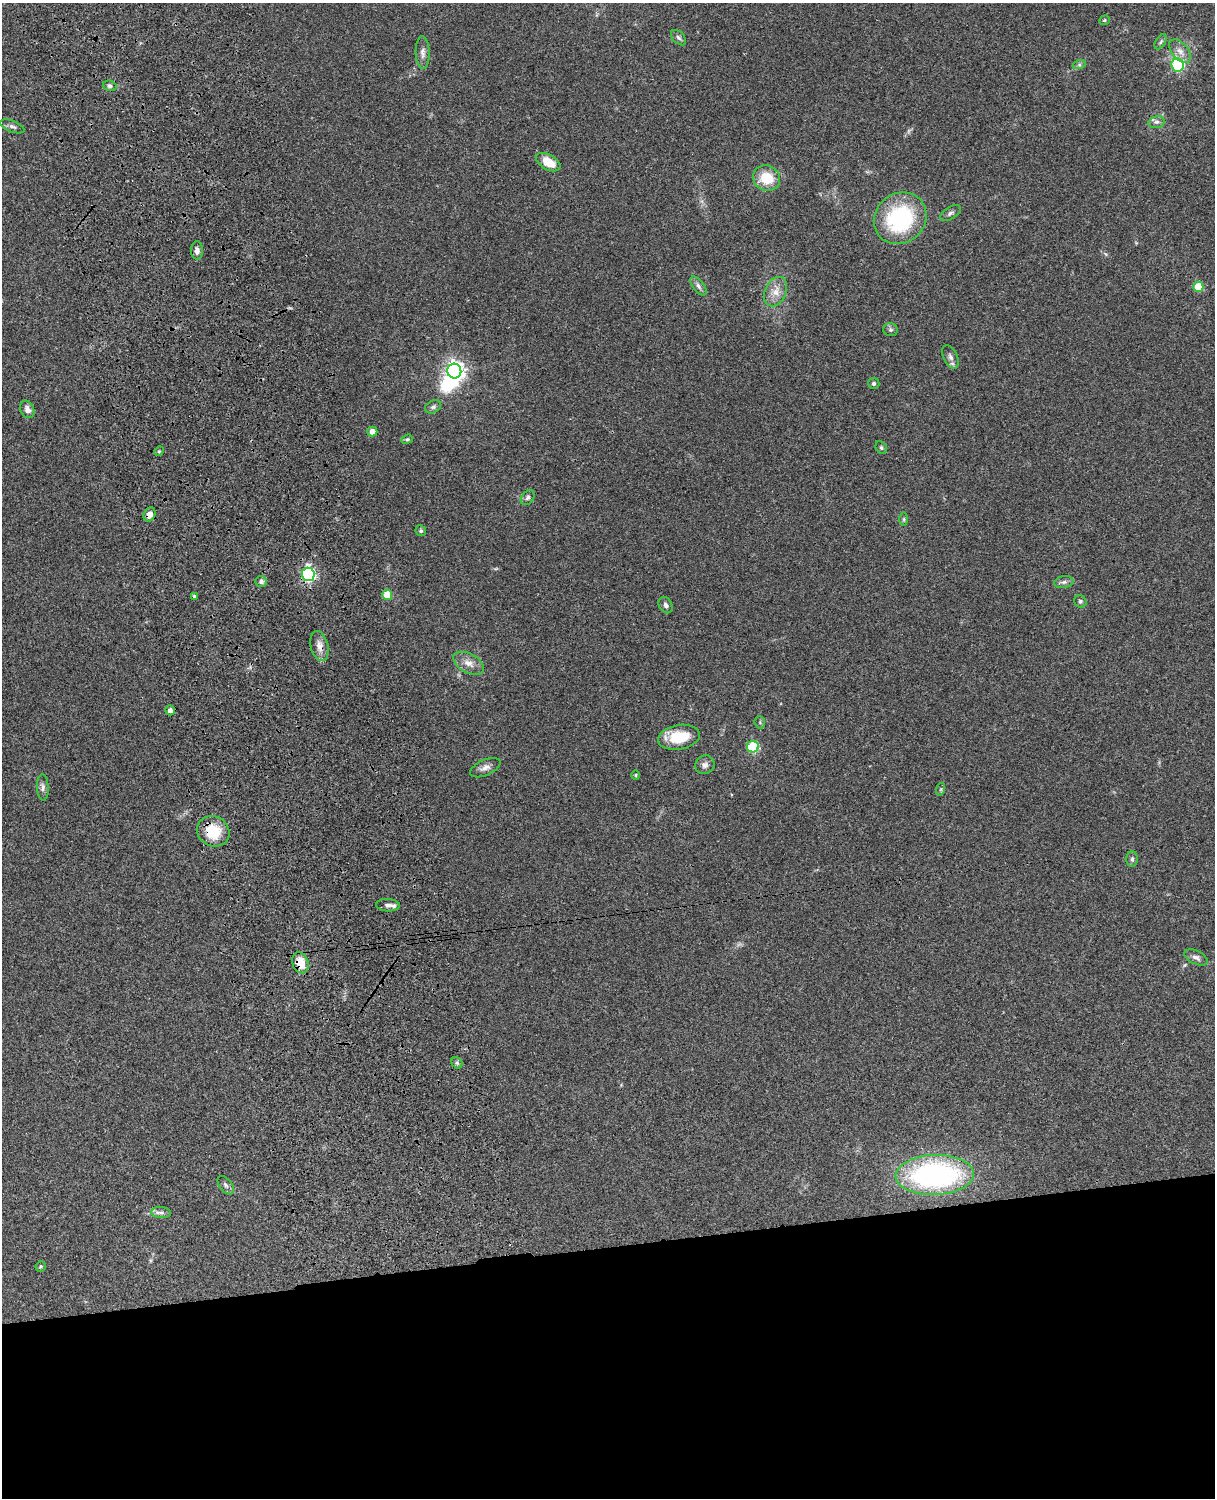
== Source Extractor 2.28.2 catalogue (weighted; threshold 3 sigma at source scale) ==
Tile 11 of 4 x 3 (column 3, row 3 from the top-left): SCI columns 2546-3758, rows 277-1772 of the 5089 x 4927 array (HDU 1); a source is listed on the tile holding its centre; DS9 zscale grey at full resolution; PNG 1217 x 1500 px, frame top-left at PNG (2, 3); each listed source drawn as its Kron ellipse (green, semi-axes under 4 px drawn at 4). Shown black and unused: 17% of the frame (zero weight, under 3 of 4 exposures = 6% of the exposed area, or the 3 px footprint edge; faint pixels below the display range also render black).
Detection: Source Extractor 2.28.2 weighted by HDU 2 'WHT'; one run over the whole footprint, this tile lists its part. Background 0.0901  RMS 0.0061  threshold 0.0276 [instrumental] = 3 sigma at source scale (4.5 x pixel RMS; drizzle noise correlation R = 1.50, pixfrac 1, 0.05/0.05 arcsec/px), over >= 5 px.
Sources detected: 62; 1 inside a brighter object's white glare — neither listed nor drawn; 1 inside a brighter listed object's ellipse — not listed separately; the other 60 listed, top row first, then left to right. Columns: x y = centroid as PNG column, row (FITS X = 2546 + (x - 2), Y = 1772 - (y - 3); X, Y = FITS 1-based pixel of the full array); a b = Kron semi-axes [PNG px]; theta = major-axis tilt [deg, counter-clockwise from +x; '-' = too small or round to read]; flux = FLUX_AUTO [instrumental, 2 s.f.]
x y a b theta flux
1104 20 5 4 - 0.86
679 38 9 5 -45 1.6
1161 42 8 5 57 1.2
1180 51 14 8 -48 4.5
423 53 16 7 -88 3
1079 65 7 4 18 1.1
1178 65 7 6 - 61
110 86 7 5 -15 1.3
1156 122 8 6 13 1.8
12 126 13 5 -20 1.9
548 162 13 7 -29 11
767 178 14 12 -28 16
950 213 12 6 32 1.8
900 218 27 25 39 63
197 250 9 6 -89 2.6
698 286 11 5 -54 2.3
1198 287 5 5 - 18
776 292 15 10 65 6.4
890 330 7 6 - 1.4
950 357 13 7 -65 2.7
454 371 7 7 - 340
874 383 6 5 - 1.3
433 407 8 6 28 1.5
27 409 9 6 -64 3.1
372 432 5 5 - 4.9
407 439 6 4 21 0.84
881 447 6 5 - 1.1
159 451 5 4 - 0.72
528 498 8 6 50 1.6
150 514 7 5 65 4.1
904 519 6 4 90 0.95
421 531 5 5 - 1.3
308 574 7 6 - 110
261 581 6 5 - 1.5
1064 582 9 6 10 1.9
387 595 5 5 - 13
194 596 3 3 - 2.8
1080 601 6 6 - 1.2
666 605 9 6 -57 1.7
319 646 15 8 -76 5
468 663 17 9 -27 5.2
170 710 5 4 - 3.5
760 722 6 5 - 0.88
679 737 21 12 10 20
753 747 6 5 - 42
705 765 10 9 - 2.6
485 768 16 7 25 3.5
636 775 5 3 - 0.59
43 787 13 6 -87 2.2
941 789 6 4 72 0.81
213 831 16 15 - 20
1132 859 8 5 89 1.4
388 905 12 6 -4 2.2
1196 957 13 6 -25 2.6
300 963 11 8 -71 11
457 1063 6 5 - 1.1
935 1175 39 20 2 140
226 1185 10 6 -53 1.7
161 1213 10 5 -4 2
41 1267 5 5 - 0.8
Overlapping masked pixels (flux is a lower limit): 6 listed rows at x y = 150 514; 308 574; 319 646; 213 831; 300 963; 935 1175